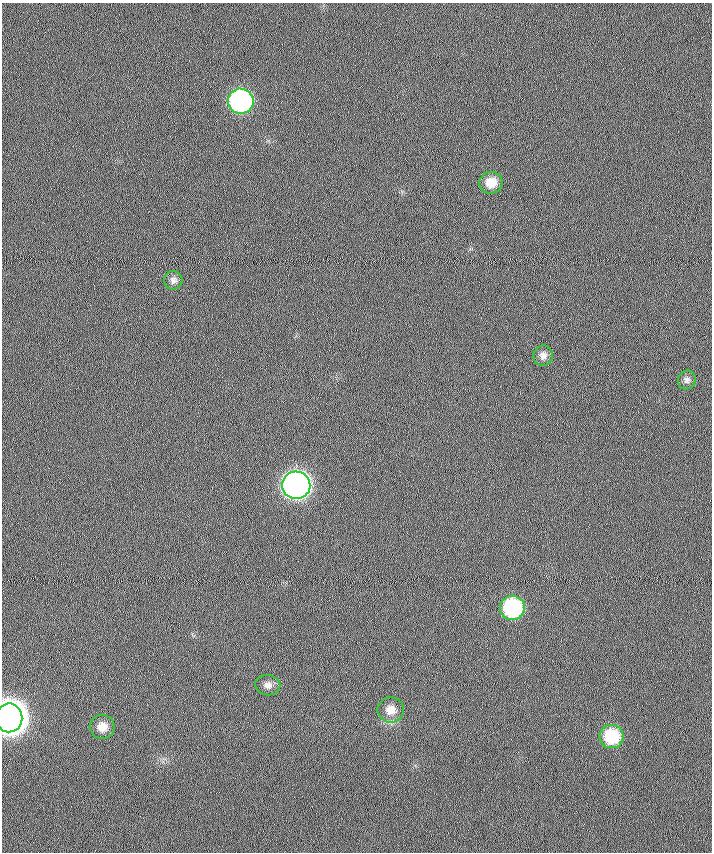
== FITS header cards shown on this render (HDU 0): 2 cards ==
NAXIS1  =                  710 /
NAXIS2  =                  850 /

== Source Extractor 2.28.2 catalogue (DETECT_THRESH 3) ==
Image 710 x 850 px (HDU 0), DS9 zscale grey, 1 PNG px = 1 image px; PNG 714 x 854 px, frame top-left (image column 1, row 850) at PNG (2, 3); each listed source drawn as its Kron ellipse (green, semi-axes under 4 px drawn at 4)
Background 0.163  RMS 5.8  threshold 17.5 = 3 sigma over >= 5 px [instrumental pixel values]
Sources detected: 12; all 12 listed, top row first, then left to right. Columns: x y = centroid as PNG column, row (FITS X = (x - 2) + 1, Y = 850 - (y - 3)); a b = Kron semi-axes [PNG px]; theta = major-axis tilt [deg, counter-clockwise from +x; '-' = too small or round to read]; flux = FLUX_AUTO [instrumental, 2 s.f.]
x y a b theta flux
241 101 13 12 - 91000
491 183 11 11 - 6200
173 280 9 9 - 1800
543 356 10 10 - 2200
687 380 9 9 - 1500
296 485 14 14 - 290000
512 608 12 12 - 45000
268 685 12 10 -8 2700
391 710 13 12 - 4800
9 718 14 13 - 870000
102 727 12 12 - 5400
612 736 12 11 - 20000
At the frame edge (FLAGS 8, measured only in part): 1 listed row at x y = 9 718